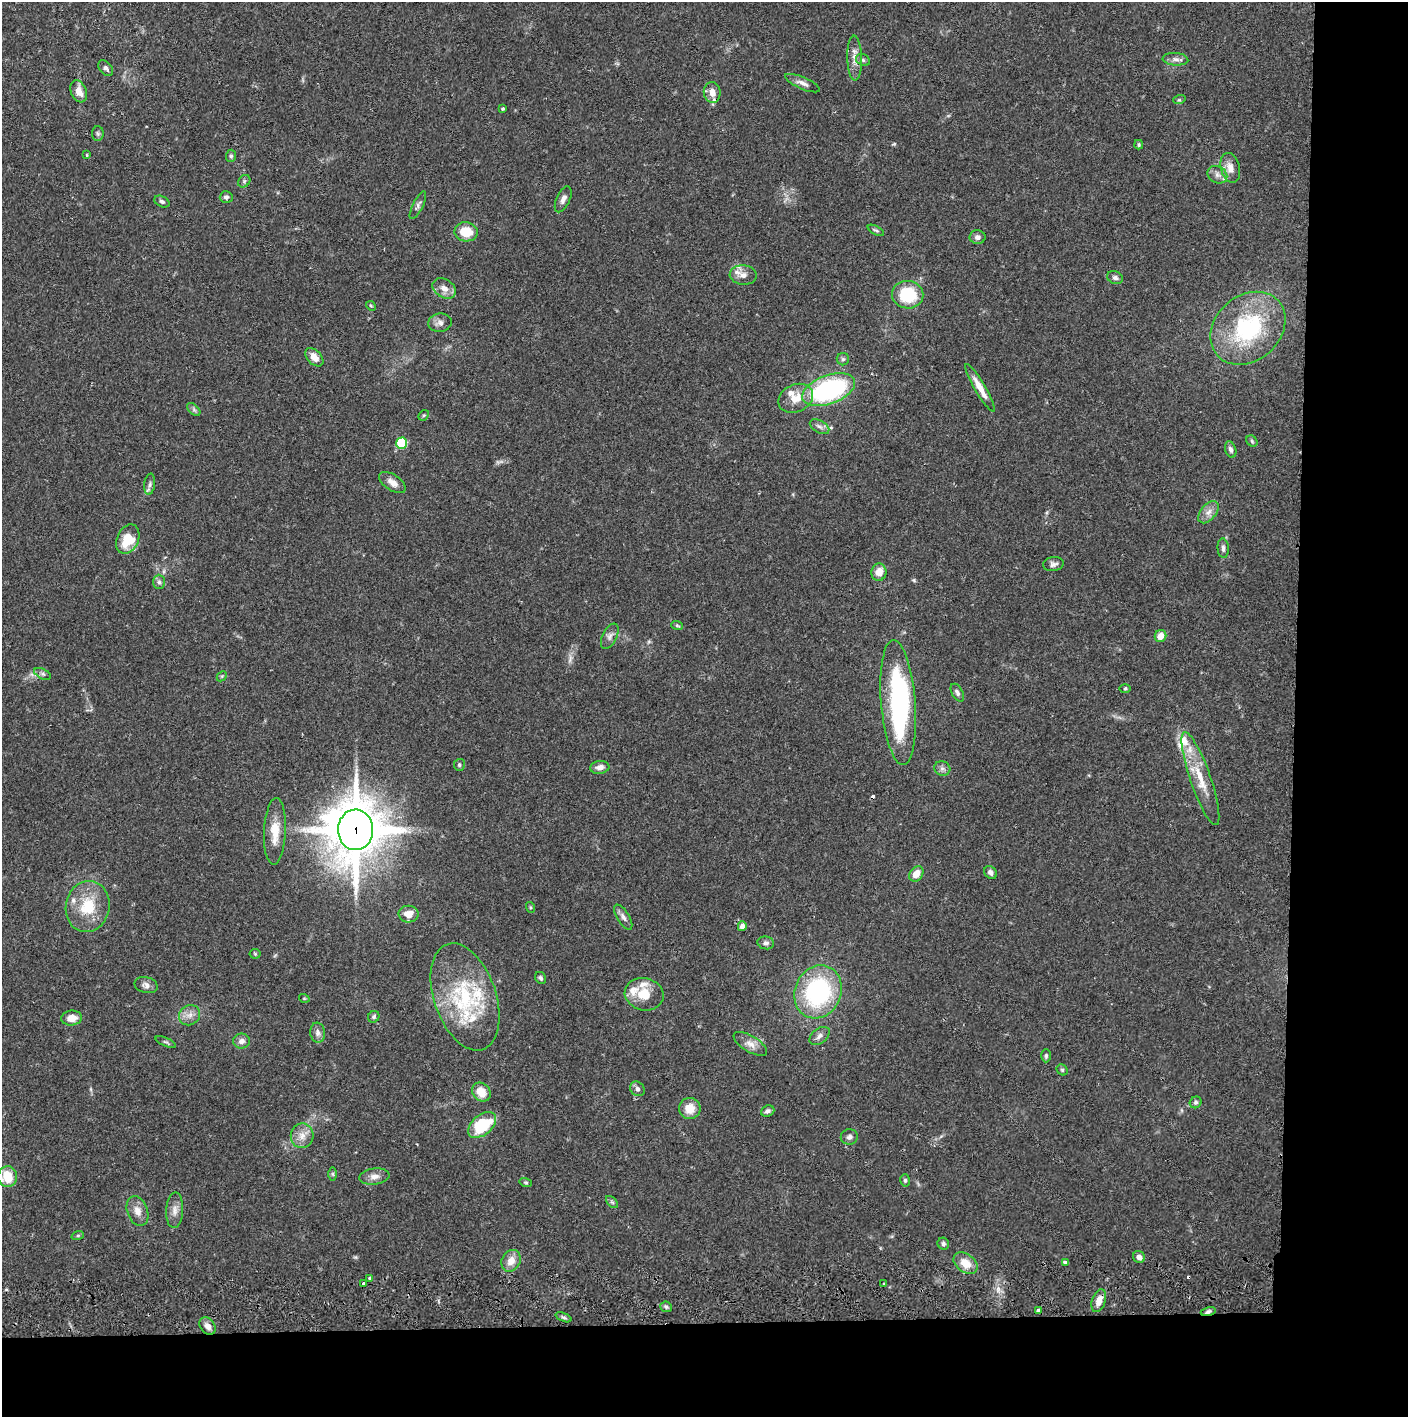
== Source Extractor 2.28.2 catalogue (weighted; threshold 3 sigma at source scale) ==
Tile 9 of 3 x 3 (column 3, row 3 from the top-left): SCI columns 2818-4223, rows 57-1471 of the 4229 x 4359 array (HDU 1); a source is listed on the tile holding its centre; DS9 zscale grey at full resolution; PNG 1410 x 1419 px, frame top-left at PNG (2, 2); each listed source drawn as its Kron ellipse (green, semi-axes under 4 px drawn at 4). Shown black and unused: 14% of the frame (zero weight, under 2 of 3 exposures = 3% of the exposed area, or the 3 px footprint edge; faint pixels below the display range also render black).
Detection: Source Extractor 2.28.2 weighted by HDU 2 'WHT'; one run over the whole footprint, this tile lists its part. Background 0.0679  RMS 0.0048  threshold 0.0217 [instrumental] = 3 sigma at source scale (4.5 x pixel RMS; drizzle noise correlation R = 1.50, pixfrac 1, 0.05/0.05 arcsec/px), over >= 5 px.
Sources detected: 133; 2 too faint to see at this stretch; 1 inside a brighter object's white glare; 2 cosmic-ray / hot-pixel residue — neither listed nor drawn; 9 inside a brighter listed object's ellipse — not listed separately; the other 119 listed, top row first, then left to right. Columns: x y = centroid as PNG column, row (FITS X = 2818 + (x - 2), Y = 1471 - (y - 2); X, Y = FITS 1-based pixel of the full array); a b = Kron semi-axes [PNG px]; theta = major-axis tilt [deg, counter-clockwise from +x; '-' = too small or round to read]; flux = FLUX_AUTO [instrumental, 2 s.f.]
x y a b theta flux
855 58 22 7 -88 4.4
1175 59 13 6 -4 2.2
863 60 7 5 -30 1.1
106 68 9 6 -48 1.5
803 83 19 6 -23 2.7
79 91 11 7 -68 5.2
712 92 10 8 -82 4.6
1179 100 6 4 18 0.68
503 109 3 3 - 0.7
98 134 7 5 -88 0.97
1139 145 5 4 - 0.72
87 155 3 2 - 0.34
231 156 6 5 - 0.87
1230 168 15 9 -76 4.7
1217 175 10 8 -32 2.5
244 181 7 5 46 0.98
226 197 6 6 - 1.2
563 199 14 6 65 2.5
162 202 8 5 -27 1.1
418 205 15 5 63 1.6
876 230 9 4 -28 0.9
466 232 11 9 -6 11
978 237 8 7 - 1.8
743 275 13 9 -4 3.4
1115 278 8 6 -24 1.4
444 288 13 9 -30 4.1
908 295 16 13 -9 26
371 306 5 4 - 0.59
440 323 12 9 8 2.6
1248 328 41 32 42 51
314 357 11 7 -46 4.4
843 359 6 6 - 0.97
980 388 27 5 -60 6.3
829 390 27 14 20 71
796 398 18 13 24 7.7
194 409 8 5 -45 1.1
424 415 6 4 43 0.66
820 427 10 6 -30 1.8
1252 441 6 5 - 0.77
402 443 6 5 - 34
1231 449 8 5 -72 1.6
392 482 15 7 -33 3.6
150 484 10 5 82 1.5
1208 512 13 7 50 3.3
128 539 15 11 66 13
1223 548 10 5 -85 1.9
1053 564 10 7 9 1.8
879 572 8 7 - 5.6
159 582 7 6 - 1.2
677 625 6 4 -16 0.64
610 636 14 7 63 2.3
1161 636 6 5 - 4.3
43 674 9 5 -27 1.3
222 676 6 4 44 0.64
1125 689 6 4 1 0.59
957 693 10 5 -61 1.5
898 702 62 17 -85 94
459 765 6 5 - 1
600 767 9 6 7 3.1
942 769 8 7 - 1.6
1200 779 49 10 -71 14
356 830 20 17 -88 2500
275 831 33 11 87 9.7
990 872 7 5 -47 1.9
916 874 8 6 54 5.5
88 906 26 22 77 18
530 907 5 3 - 0.57
409 914 10 8 1 5
623 917 14 6 -59 2.1
742 926 5 4 - 3.5
766 943 8 6 -11 1.6
255 954 5 5 - 0.66
540 978 6 5 - 1.1
146 985 12 8 -14 2.2
818 992 27 23 66 61
644 994 20 16 -13 10
465 997 55 31 -71 46
304 998 5 3 - 0.47
190 1015 11 9 35 3.4
374 1017 6 5 - 0.93
72 1018 10 7 6 5.4
318 1033 10 7 -81 2.3
820 1036 11 7 38 2.2
242 1041 8 7 - 2.4
166 1042 11 3 -23 0.85
750 1044 19 8 -31 3.9
1046 1056 6 4 90 1
1062 1070 6 5 - 0.75
637 1089 8 6 -45 1.5
481 1092 10 8 -48 8
1196 1102 6 5 - 1.1
690 1108 11 10 - 7.1
768 1111 7 5 21 1.6
482 1125 16 10 40 28
302 1136 12 11 - 4.6
849 1137 8 7 - 1.7
333 1174 6 4 -89 0.78
374 1176 15 8 6 3.3
7 1177 10 9 - 11
905 1180 6 5 - 0.91
526 1183 6 4 -16 0.68
612 1202 7 4 -44 0.9
175 1210 18 8 87 3.7
137 1211 15 10 -70 4.4
78 1235 6 4 19 0.67
943 1244 6 5 - 1.1
1139 1257 6 5 - 2.6
511 1261 11 9 61 5.1
966 1263 13 9 -36 6.9
1065 1263 4 3 - 2.4
369 1278 3 3 - 0.82
363 1284 4 3 - 3.6
884 1284 3 3 - 0.85
1099 1301 12 6 71 4.3
666 1307 6 5 - 0.94
1038 1310 4 4 - 2.6
1208 1311 7 4 13 1.4
563 1317 8 4 -22 0.99
208 1326 9 7 -51 3.1
Overlapping masked pixels (flux is a lower limit): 3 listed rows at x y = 356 830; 1065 1263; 1208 1311
Isophote crosses this tile's border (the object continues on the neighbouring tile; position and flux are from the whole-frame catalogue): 1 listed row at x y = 7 1177